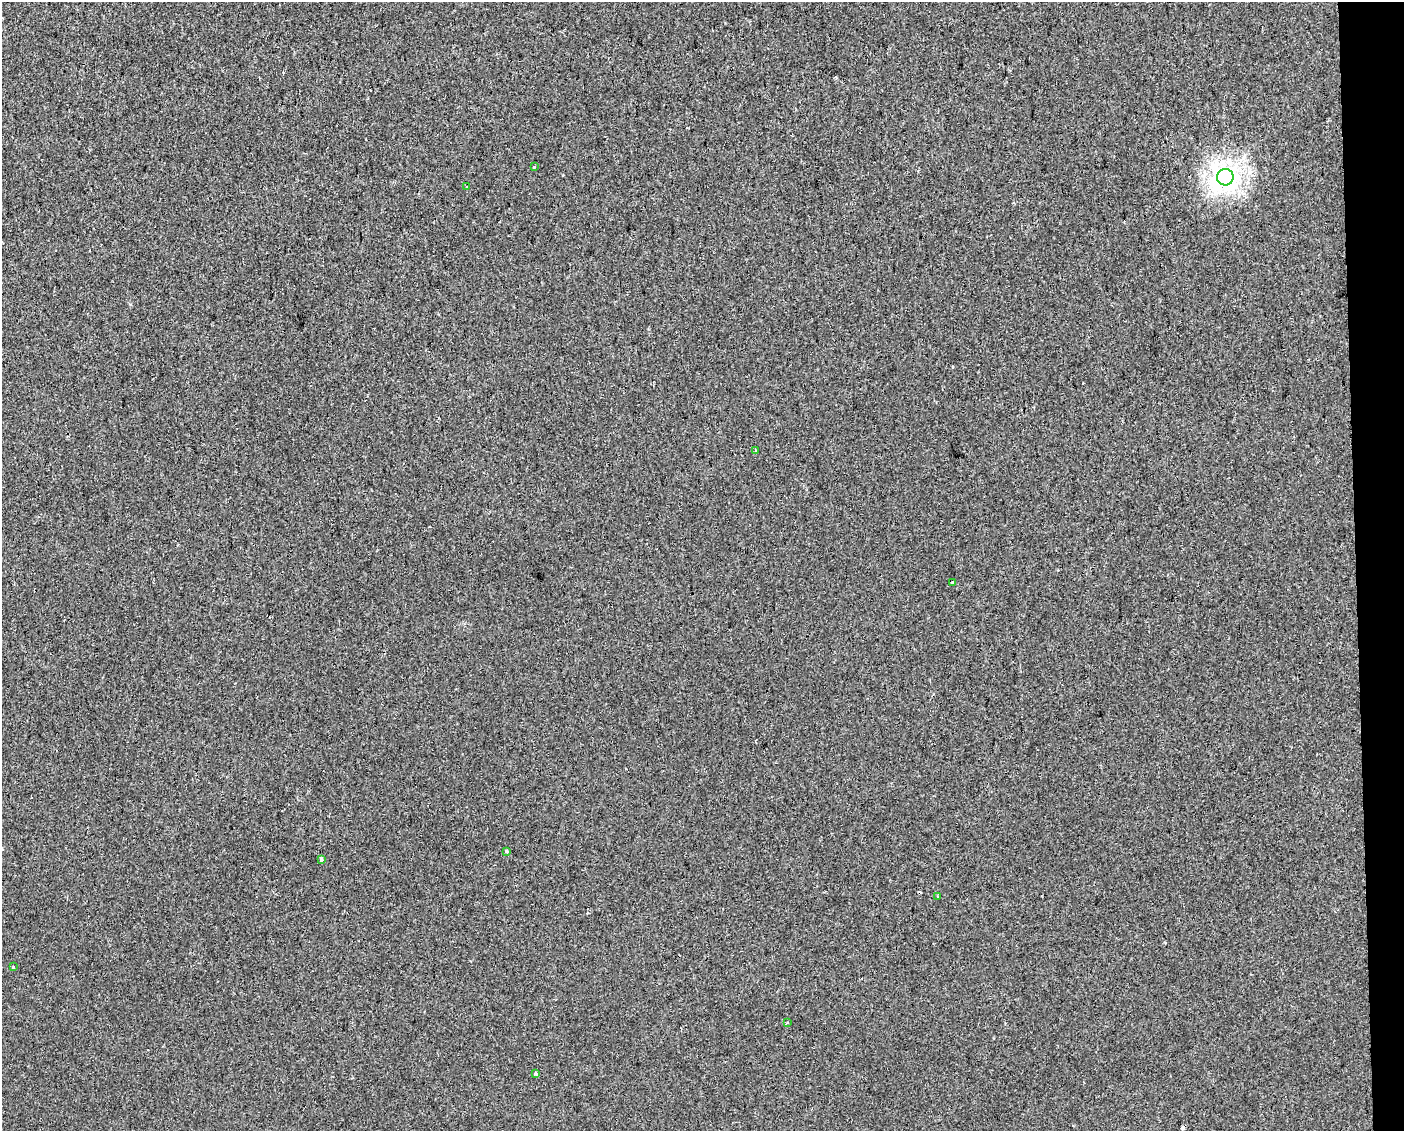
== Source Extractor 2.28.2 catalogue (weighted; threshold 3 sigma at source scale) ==
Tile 9 of 3 x 4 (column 3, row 3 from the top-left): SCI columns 2853-4254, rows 1170-2298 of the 4261 x 4599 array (HDU 1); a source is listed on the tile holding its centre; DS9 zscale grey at full resolution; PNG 1406 x 1133 px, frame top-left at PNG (2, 2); each listed source drawn as its Kron ellipse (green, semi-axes under 4 px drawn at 4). Shown black and unused: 3% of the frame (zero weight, under 2 of 3 exposures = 2% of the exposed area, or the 3 px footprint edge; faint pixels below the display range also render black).
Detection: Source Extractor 2.28.2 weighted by HDU 2 'WHT'; one run over the whole footprint, this tile lists its part. Background 8.95e-05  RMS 0.0035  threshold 0.0157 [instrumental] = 3 sigma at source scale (4.5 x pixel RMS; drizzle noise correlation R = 1.50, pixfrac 1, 0.0396/0.0396 arcsec/px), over >= 5 px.
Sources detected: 14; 3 cosmic-ray / hot-pixel residue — neither listed nor drawn; the other 11 listed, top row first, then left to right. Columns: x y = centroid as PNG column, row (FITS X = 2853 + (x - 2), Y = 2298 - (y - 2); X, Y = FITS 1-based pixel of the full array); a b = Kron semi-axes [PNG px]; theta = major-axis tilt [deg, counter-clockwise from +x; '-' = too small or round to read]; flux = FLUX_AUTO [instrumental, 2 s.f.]
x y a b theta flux
534 166 3 3 - 0.9
1225 177 8 8 - 240
467 187 3 3 - 0.48
755 451 4 3 - 0.46
953 582 3 3 - 0.98
507 851 3 3 - 1.1
321 860 4 3 - 1.4
938 897 3 3 - 0.75
13 967 3 3 - 0.8
787 1023 4 2 - 0.25
536 1073 3 3 - 1